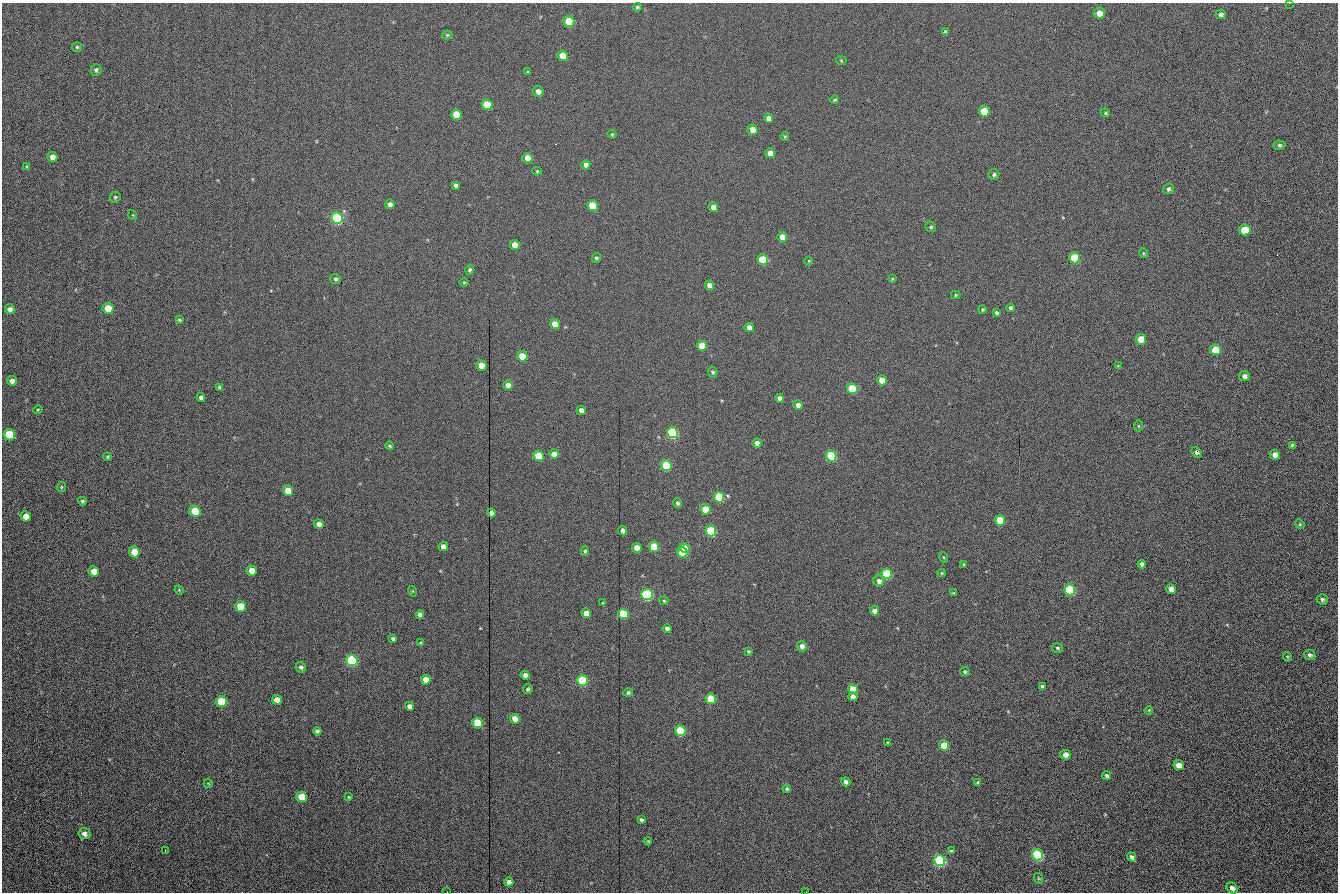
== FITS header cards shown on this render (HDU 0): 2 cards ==
NAXIS1  =                 1336 /fastest changing axis
NAXIS2  =                  890 /next to fastest changing axis

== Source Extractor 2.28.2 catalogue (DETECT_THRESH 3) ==
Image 1336 x 890 px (HDU 0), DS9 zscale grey, 1 PNG px = 1 image px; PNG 1340 x 894 px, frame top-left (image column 1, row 890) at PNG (2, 3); each listed source drawn as its Kron ellipse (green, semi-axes under 4 px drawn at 4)
Background 206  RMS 17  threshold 51.7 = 3 sigma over >= 5 px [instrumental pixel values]
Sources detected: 187; all 187 listed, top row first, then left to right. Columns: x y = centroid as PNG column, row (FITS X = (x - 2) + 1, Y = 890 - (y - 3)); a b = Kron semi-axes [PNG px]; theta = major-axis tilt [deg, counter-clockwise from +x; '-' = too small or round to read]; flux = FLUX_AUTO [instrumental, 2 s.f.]
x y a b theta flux
1289 3 2 2 - 2900
637 7 4 4 - 1700
1099 13 6 5 - 12000
1221 14 5 4 - 3000
569 22 5 5 - 67000
945 32 4 4 - 3400
447 35 5 4 - 1500
77 47 5 5 - 1600
563 56 5 5 - 24000
841 60 5 3 - 1000
96 70 6 5 - 2500
528 72 4 3 - 1200
538 91 5 5 - 6900
834 100 4 3 - 1500
487 105 5 5 - 46000
984 111 5 5 - 42000
1105 113 5 4 - 1200
456 114 5 5 - 34000
769 118 5 4 - 9500
753 130 5 5 - 17000
612 134 4 4 - 1300
785 137 4 3 - 1500
1279 145 6 4 -3 2000
770 153 5 5 - 12000
52 157 5 5 - 7900
527 158 5 5 - 14000
586 165 4 4 - 7500
27 167 3 3 - 1200
537 171 5 4 - 1500
994 174 5 5 - 2400
456 185 4 4 - 3500
1169 189 5 5 - 2500
115 197 5 5 - 1600
390 204 5 4 - 5000
592 206 5 5 - 41000
713 207 5 4 - 13000
133 215 5 3 - 870
337 218 6 5 - 200000
931 227 5 5 - 2000
1245 230 6 5 - 37000
782 237 5 4 - 17000
515 245 5 5 - 20000
1143 253 5 3 - 1100
596 258 5 4 - 1900
1075 258 5 5 - 82000
763 260 5 5 - 62000
809 261 4 3 - 900
470 270 5 4 - 2300
335 279 5 5 - 2100
892 279 4 3 - 990
464 282 5 3 - 1100
709 285 5 4 - 7600
956 295 5 4 - 1300
108 308 5 5 - 37000
1010 308 4 3 - 2400
10 309 5 4 - 4800
982 309 4 4 - 1600
996 313 4 3 - 2400
179 320 4 3 - 1500
555 324 5 4 - 16000
749 328 5 4 - 10000
1141 339 5 5 - 28000
702 346 5 5 - 30000
1216 350 5 5 - 52000
522 356 5 5 - 34000
481 365 5 5 - 20000
1118 366 4 4 - 1000
713 372 5 4 - 2100
1244 376 5 5 - 4300
882 380 5 4 - 22000
12 381 5 5 - 5100
508 385 5 4 - 10000
220 387 4 4 - 2200
852 389 5 5 - 73000
201 397 4 4 - 4100
780 398 4 4 - 6700
798 405 4 4 - 6100
38 410 4 3 - 1100
581 410 5 4 - 7700
1138 426 6 4 90 1300
672 433 5 5 - 170000
9 435 6 5 - 83000
757 443 4 4 - 6700
1292 445 4 3 - 1600
389 446 4 3 - 1400
1196 452 6 4 -51 2600
554 454 5 4 - 13000
1275 455 5 5 - 9900
539 456 5 5 - 38000
831 456 5 5 - 110000
107 457 4 3 - 1200
666 466 5 5 - 92000
61 487 5 4 - 1200
288 491 5 5 - 27000
719 497 5 5 - 82000
82 501 4 3 - 1700
678 503 5 4 - 2700
705 509 5 5 - 27000
195 511 5 5 - 58000
491 513 4 4 - 5400
26 516 5 5 - 13000
1000 520 5 5 - 52000
319 524 5 4 - 7400
1300 524 5 4 - 1200
623 531 4 4 - 7800
711 531 5 5 - 130000
443 546 4 4 - 8100
654 547 5 5 - 53000
637 548 5 4 - 14000
684 548 5 4 - 28000
585 551 4 4 - 1700
134 552 5 5 - 34000
682 552 5 5 - 43000
943 557 5 3 - 980
964 564 4 3 - 1300
1142 564 4 4 - 3200
94 571 5 5 - 16000
252 571 5 5 - 20000
942 573 4 4 - 1200
887 574 5 5 - 95000
879 581 5 5 - 6000
1171 589 5 4 - 11000
179 590 5 3 - 920
1069 590 5 5 - 120000
412 591 5 3 - 880
953 593 3 2 - 850
647 594 6 5 - 170000
1322 599 5 5 - 2400
664 601 4 4 - 1200
603 603 3 3 - 970
240 606 5 5 - 40000
875 611 5 4 - 9400
586 613 5 4 - 14000
623 614 5 5 - 78000
420 615 4 4 - 4200
667 628 4 4 - 4800
393 639 4 3 - 2200
421 643 3 3 - 1200
802 646 5 5 - 6700
1057 648 5 4 - 1900
748 651 3 3 - 1400
1310 655 6 5 - 2500
1287 657 4 3 - 940
352 660 6 5 - 170000
301 667 5 5 - 3000
965 672 5 4 - 2300
525 675 4 4 - 5300
426 680 5 5 - 19000
582 680 5 5 - 120000
1042 687 4 3 - 2500
528 689 5 4 - 2200
853 689 5 5 - 30000
628 692 4 4 - 2600
853 697 4 4 - 9200
711 699 5 5 - 66000
277 700 5 5 - 15000
221 702 5 5 - 68000
409 706 4 4 - 6500
1149 710 4 3 - 920
515 719 5 4 - 13000
478 723 5 5 - 67000
317 731 4 4 - 2700
680 731 5 5 - 74000
887 742 4 3 - 1000
944 745 5 5 - 44000
1065 755 5 4 - 9900
1179 765 5 4 - 12000
1106 776 4 4 - 2100
846 782 5 4 - 4200
208 783 4 3 - 890
978 783 4 3 - 1900
787 789 4 4 - 1900
302 797 5 5 - 49000
349 797 4 3 - 1100
641 820 4 3 - 2800
84 834 6 5 - 4600
648 841 4 3 - 1100
165 850 3 2 - 1300
951 851 4 4 - 1600
1037 855 6 5 - 150000
1132 857 5 3 - 3300
940 861 5 5 - 260000
1038 878 5 3 - 1100
509 882 4 4 - 5300
1232 888 6 4 -53 5000
447 892 2 2 - 940
806 892 2 2 - 830
At the frame edge (FLAGS 8, measured only in part): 3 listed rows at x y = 1289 3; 447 892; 806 892